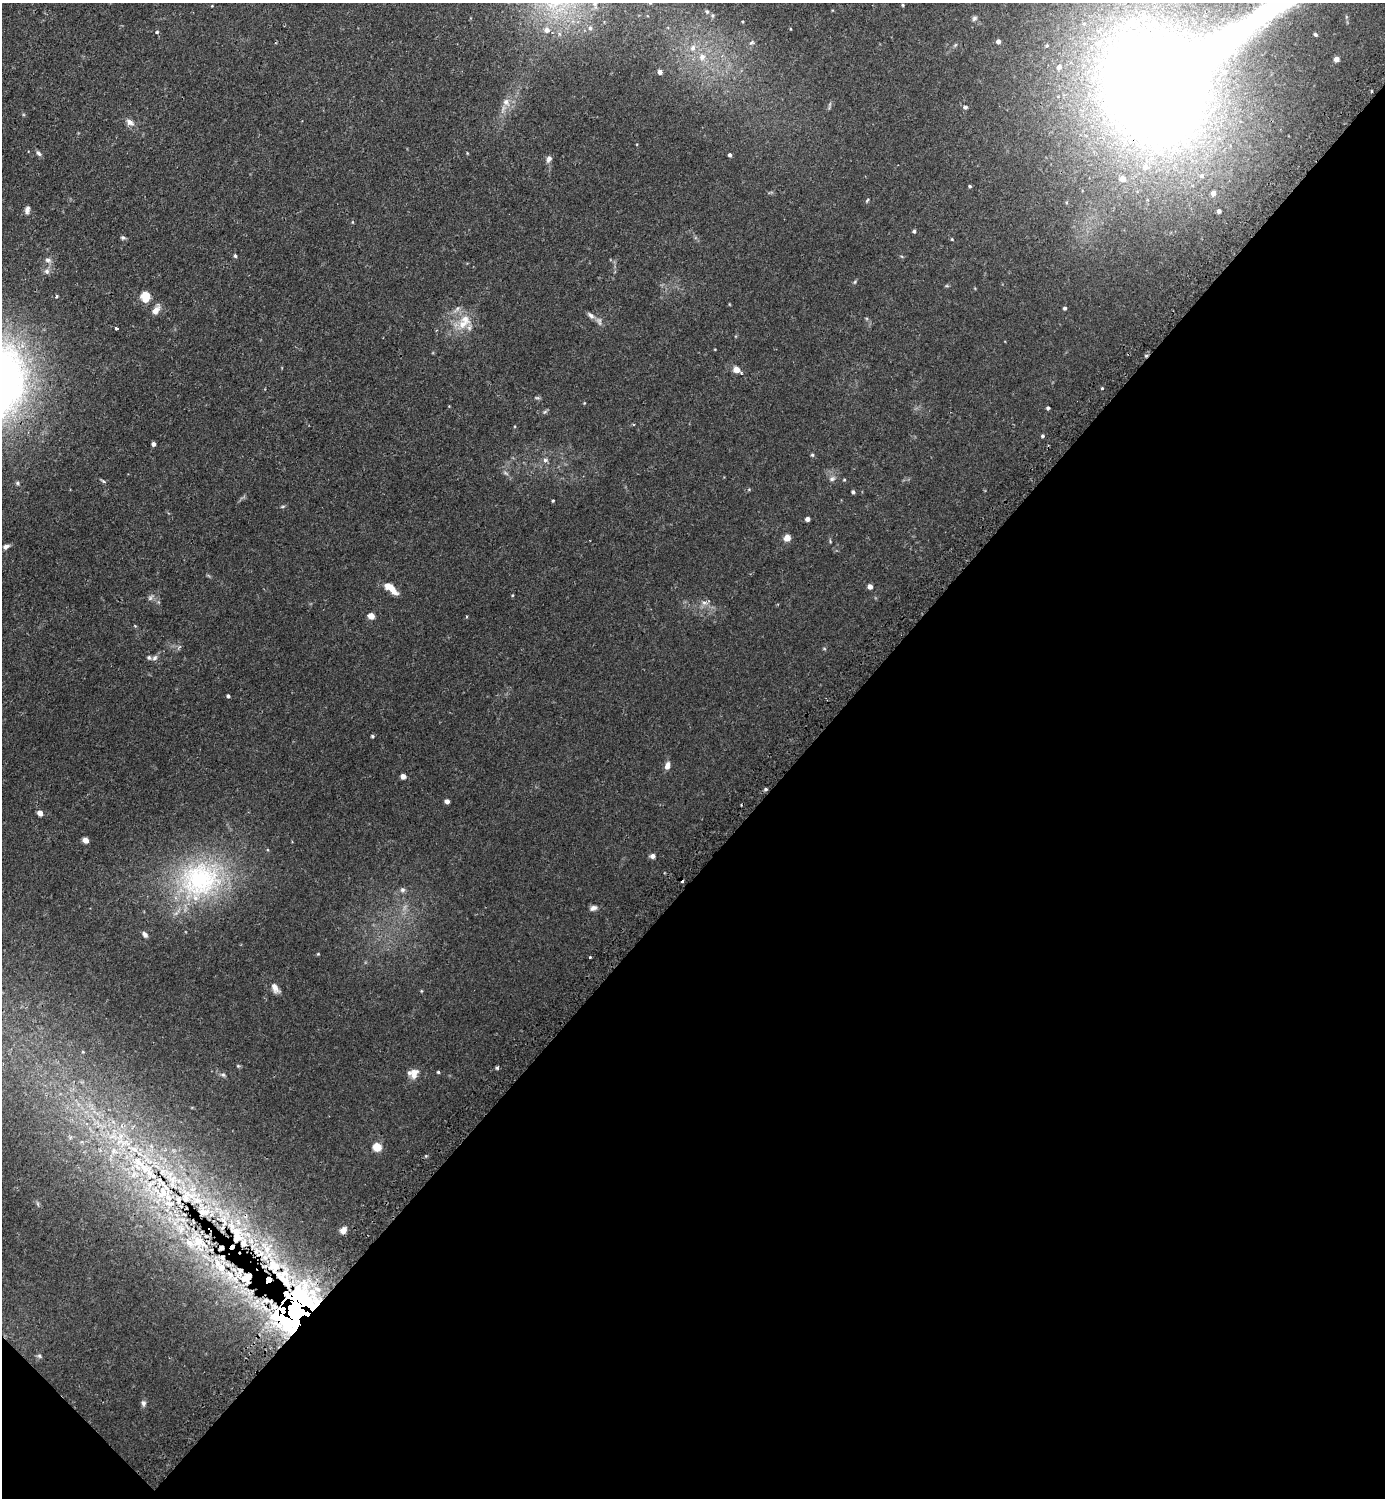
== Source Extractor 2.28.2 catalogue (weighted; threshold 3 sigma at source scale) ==
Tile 15 of 4 x 4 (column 3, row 4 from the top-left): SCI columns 2942-4324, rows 19-1514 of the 6036 x 6033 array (HDU 1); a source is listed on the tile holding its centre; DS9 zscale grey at full resolution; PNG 1387 x 1500 px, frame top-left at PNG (2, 3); no overlay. Shown black and unused: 43% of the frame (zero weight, under 2 of 3 exposures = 3% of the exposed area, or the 3 px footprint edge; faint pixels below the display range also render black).
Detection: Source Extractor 2.28.2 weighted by HDU 2 'WHT'; one run over the whole footprint, this tile lists its part. Background 0.0442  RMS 0.0047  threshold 0.021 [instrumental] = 3 sigma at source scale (4.5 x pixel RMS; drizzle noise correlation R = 1.50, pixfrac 1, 0.05/0.05 arcsec/px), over >= 5 px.
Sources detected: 136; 1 inside a brighter object's white glare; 4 cosmic-ray / hot-pixel residue — not listed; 21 inside a brighter listed object's ellipse — not listed separately; the other 110 listed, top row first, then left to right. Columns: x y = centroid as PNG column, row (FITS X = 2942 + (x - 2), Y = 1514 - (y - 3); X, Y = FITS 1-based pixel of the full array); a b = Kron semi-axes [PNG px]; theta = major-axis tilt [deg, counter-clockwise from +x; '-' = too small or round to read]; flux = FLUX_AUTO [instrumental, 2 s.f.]
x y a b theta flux
595 5 13 7 -71 3
903 5 4 4 - 0.4
707 12 7 5 -57 1
974 18 9 5 45 0.95
590 28 7 5 -88 1.2
547 30 8 8 - 2.5
157 32 4 3 - 0.5
1315 34 5 4 - 0.68
998 41 4 4 - 1.9
752 42 7 5 18 0.81
693 48 10 8 75 2.9
702 57 9 8 - 3.4
1336 59 4 4 - 3
1059 67 6 6 - 1.4
660 72 4 4 - 2.7
1155 86 92 84 -74 940
506 102 12 9 -57 3
965 107 5 5 - 1.1
130 122 11 7 -26 2.3
39 153 8 5 -40 1.1
467 153 5 3 - 0.34
730 155 4 3 - 0.98
549 159 9 6 60 1.5
1202 175 7 6 - 1.2
1123 179 5 5 - 3.9
970 186 4 3 - 0.59
1213 193 5 5 - 2.8
867 200 6 3 46 0.47
27 210 10 6 78 1.6
1219 211 5 4 - 1.3
914 231 4 3 - 0.75
123 238 6 5 - 0.84
952 239 5 3 - 0.37
235 256 4 4 - 0.68
48 260 9 6 -11 1.6
47 271 8 7 - 1.6
57 296 4 3 - 0.86
145 296 11 9 -86 5.9
1065 308 4 4 - 0.74
155 310 11 6 54 3.6
591 316 11 7 -42 1.9
462 324 16 12 77 7
116 328 3 3 - 0.89
736 370 7 6 - 3.3
1102 388 3 3 - 0.54
537 398 6 4 -1 0.65
1048 408 4 4 - 0.77
545 411 7 4 21 0.65
633 424 3 3 - 0.68
1042 436 4 4 - 0.69
153 444 4 4 - 1.3
812 455 5 4 - 0.59
545 460 6 5 - 1.3
832 479 8 6 12 1.4
103 481 7 3 -35 0.66
17 483 5 5 - 0.62
853 492 4 4 - 0.85
553 501 4 3 - 0.46
283 506 6 4 19 0.53
807 519 4 4 - 1.9
787 538 6 6 - 4.2
6 547 8 6 26 1.5
870 586 4 4 - 2.9
391 588 16 6 -42 6.1
150 598 9 6 52 1.2
704 603 6 6 - 1.5
371 616 5 4 - 4.8
155 658 8 6 46 1.3
228 696 4 3 - 0.91
372 736 4 3 - 0.59
667 766 9 6 71 2.5
403 776 4 4 - 2.7
765 789 5 4 - 0.72
447 801 4 4 - 1.9
40 813 5 4 - 3.1
86 840 5 4 - 3.1
653 856 6 5 - 1.5
199 880 58 50 13 77
402 890 7 7 - 1.2
593 908 10 6 19 1.6
145 934 7 5 -51 1.5
590 957 3 3 - 0.85
275 988 12 6 -60 3.1
421 991 5 3 - 0.36
238 1066 5 4 - 0.51
497 1068 5 4 - 0.58
438 1072 4 4 - 0.5
414 1073 13 10 69 3.8
223 1075 6 5 - 0.83
121 1136 7 7 - 2
377 1147 5 5 - 13
113 1150 7 5 60 1.2
139 1163 18 15 -63 10
154 1176 6 5 - 1.2
172 1180 11 6 -75 2.7
163 1192 18 9 -78 6.9
186 1199 14 10 -89 5.6
197 1200 10 9 - 3.8
203 1212 17 9 -3 5.3
182 1229 12 5 50 1.8
343 1230 9 6 50 2.4
236 1232 18 13 -60 10
198 1241 16 15 - 8.5
221 1268 14 12 -39 6.8
247 1277 18 12 39 11
284 1277 43 24 -72 39
257 1301 14 6 36 3.1
294 1308 34 28 59 210
39 1356 6 5 - 0.77
143 1403 7 6 - 1.3
Overlapping masked pixels (flux is a lower limit): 9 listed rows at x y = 1155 86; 139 1163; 163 1192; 186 1199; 203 1212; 236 1232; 247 1277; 284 1277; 294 1308